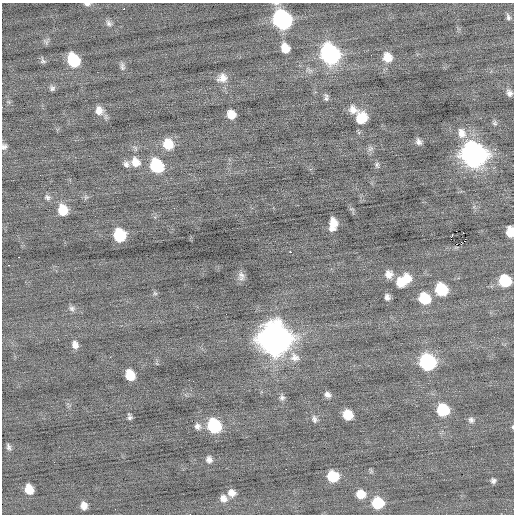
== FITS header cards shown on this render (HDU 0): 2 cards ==
NAXIS1  =                  512 / Axis length
NAXIS2  =                  512 / Axis length

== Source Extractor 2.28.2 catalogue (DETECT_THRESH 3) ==
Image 512 x 512 px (HDU 0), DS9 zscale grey, 1 PNG px = 1 image px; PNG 516 x 516 px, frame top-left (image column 1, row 512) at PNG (2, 3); no overlay
Background -0.0344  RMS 0.77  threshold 2.3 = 3 sigma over >= 5 px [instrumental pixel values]
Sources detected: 81; all 81 listed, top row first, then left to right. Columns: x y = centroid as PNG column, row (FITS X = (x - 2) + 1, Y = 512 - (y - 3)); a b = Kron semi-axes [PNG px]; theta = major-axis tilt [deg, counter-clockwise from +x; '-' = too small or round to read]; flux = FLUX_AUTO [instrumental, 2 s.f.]
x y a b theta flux
276 3 9 3 0 100
87 4 8 4 -1 130
124 9 2 2 - 100
508 17 9 5 -72 140
282 19 12 10 -61 15000
109 23 9 7 -49 180
46 42 9 5 -30 120
9 44 2 2 - 35
285 48 9 8 - 740
330 54 12 10 -65 17000
387 57 11 10 - 660
73 60 10 8 -64 3100
43 61 7 5 -61 120
122 66 12 6 -81 160
222 78 13 11 25 450
52 88 7 7 - 140
509 93 8 6 -66 210
326 97 8 5 -86 140
99 110 11 10 - 410
353 110 12 10 -39 380
231 114 8 7 - 590
361 118 12 11 - 1100
495 123 7 6 - 100
462 133 14 11 -74 520
419 142 7 5 -59 200
168 144 11 10 - 1100
4 146 8 6 64 150
370 149 9 7 38 160
474 154 12 11 - 41000
135 162 13 11 -59 630
126 164 9 7 -48 190
377 165 9 5 -82 110
157 166 10 9 - 3900
47 197 8 7 - 150
86 197 6 6 - 110
174 208 2 2 - 21
63 210 10 8 -73 1100
333 224 12 7 84 690
510 232 8 6 -83 1100
119 235 10 8 -73 2600
290 252 3 2 - 840
19 257 2 2 - 390
8 265 2 2 - 150
389 274 10 9 - 400
241 275 11 10 - 240
406 279 12 10 76 830
505 281 9 9 - 2200
400 282 10 8 -69 650
441 289 9 9 - 2500
155 293 7 5 -43 89
387 297 7 6 - 200
424 298 10 9 - 1900
72 308 9 8 - 170
275 339 15 14 - 78000
75 345 9 7 -71 300
294 358 16 14 -71 570
299 359 3 2 - 140
428 362 10 9 - 8600
130 375 9 7 -67 1100
191 390 3 3 - 38
327 395 8 6 -25 210
282 397 8 7 - 160
443 410 9 8 - 2800
348 415 8 8 - 1100
130 417 7 5 -75 130
314 419 10 7 -74 170
471 420 8 8 - 170
197 426 9 8 - 220
214 426 10 9 - 4000
513 427 5 3 - 53
8 447 8 5 -69 130
209 459 9 8 - 220
286 469 2 2 - 22
333 476 9 8 - 1900
493 481 5 5 - 140
29 489 9 7 -70 830
232 493 9 8 - 370
361 494 9 8 - 760
223 498 9 8 - 330
378 503 9 9 - 2400
84 506 8 7 - 370
At the frame edge (FLAGS 8, measured only in part): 5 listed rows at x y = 276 3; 87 4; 4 146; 510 232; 513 427